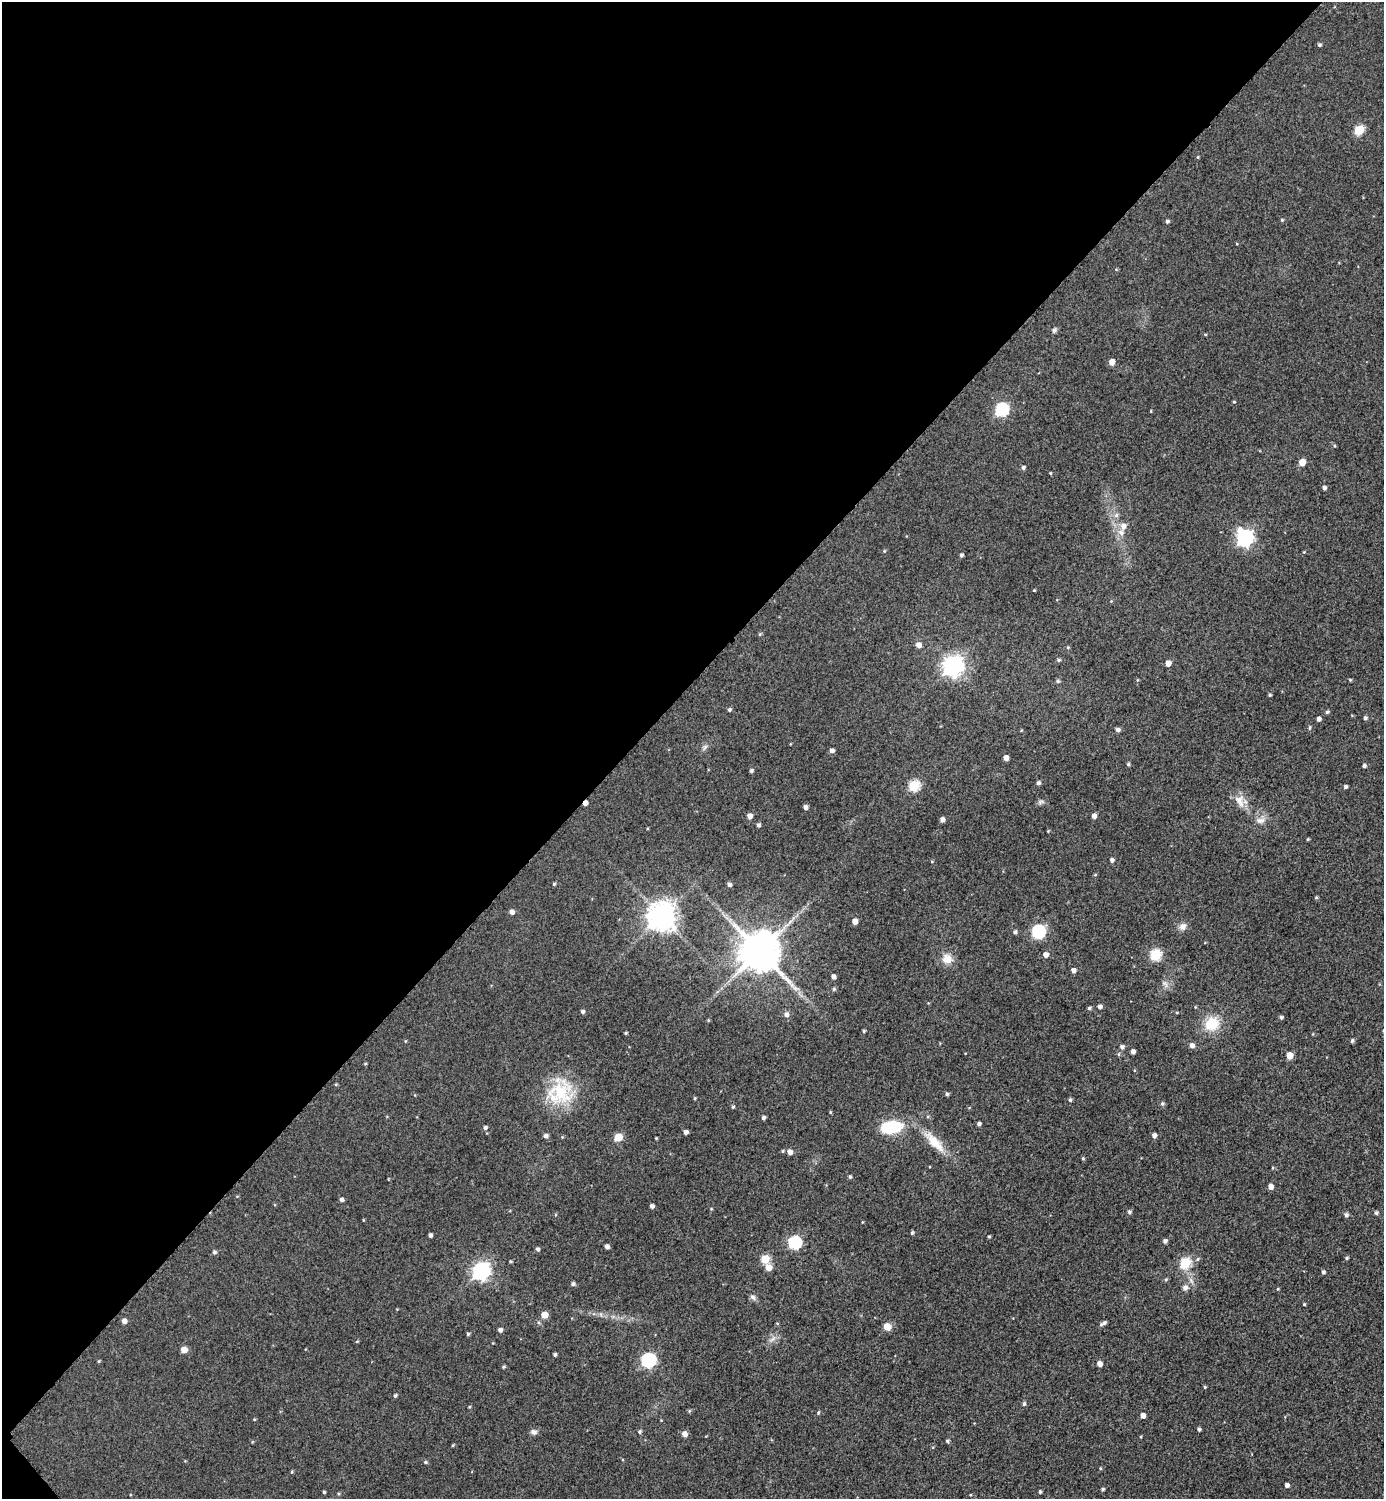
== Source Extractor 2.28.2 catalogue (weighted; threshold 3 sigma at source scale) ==
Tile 5 of 4 x 4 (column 1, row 2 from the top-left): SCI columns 308-1689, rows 3004-4500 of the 5997 x 5997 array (HDU 1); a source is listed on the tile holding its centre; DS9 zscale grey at full resolution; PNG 1386 x 1501 px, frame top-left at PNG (2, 2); no overlay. Shown black and unused: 46% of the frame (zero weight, under 2 of 3 exposures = <1% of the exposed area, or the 3 px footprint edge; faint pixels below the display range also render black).
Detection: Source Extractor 2.28.2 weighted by HDU 2 'WHT'; one run over the whole footprint, this tile lists its part. Background 0.0372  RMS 0.018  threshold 0.0792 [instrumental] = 3 sigma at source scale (4.5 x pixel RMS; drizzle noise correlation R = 1.50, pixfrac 1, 0.05/0.05 arcsec/px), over >= 5 px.
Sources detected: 192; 1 inside a brighter listed object's ellipse — not listed separately; the other 191 listed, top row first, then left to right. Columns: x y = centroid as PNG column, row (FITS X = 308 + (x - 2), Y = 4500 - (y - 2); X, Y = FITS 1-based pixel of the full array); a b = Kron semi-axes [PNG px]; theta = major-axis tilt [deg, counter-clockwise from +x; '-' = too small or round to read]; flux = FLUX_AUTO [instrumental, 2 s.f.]
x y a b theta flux
1319 45 4 4 - 3.2
1359 130 6 5 - 90
1198 157 4 3 - 1.6
1282 220 4 4 - 2
1167 221 5 4 - 3.7
1116 269 5 3 - 1.5
1054 330 8 5 70 3.7
1205 334 5 3 - 1.6
1112 362 5 5 - 15
1234 402 4 4 - 1.6
1002 409 7 6 - 230
1151 411 4 2 - 1.2
1334 446 5 3 - 1.7
1302 462 5 5 - 26
1023 467 5 4 - 4.3
1050 473 3 3 - 1.6
1324 488 4 4 - 4.7
1116 515 6 6 - 5.4
1121 533 9 9 - 11
1245 538 7 7 - 520
884 551 4 4 - 1.9
961 555 4 3 - 4.2
1034 590 3 3 - 1.5
1111 601 4 4 - 1.4
760 634 5 4 - 2.1
918 645 5 5 - 12
1068 647 5 4 - 2.3
1059 660 5 5 - 3.3
1168 663 5 4 - 15
953 666 8 7 - 1000
1137 680 4 3 - 1.2
1350 680 3 3 - 2.1
1058 681 6 4 13 3.1
1270 695 4 4 - 2.4
729 710 4 4 - 3.4
1327 712 5 4 - 3
1365 718 4 4 - 3.9
1319 719 4 4 - 6.9
1310 728 8 4 89 2.3
1118 730 5 4 - 5.3
705 747 10 5 49 5.1
832 751 5 4 - 7.4
1006 758 4 4 - 11
1128 764 4 4 - 2.7
1364 766 4 4 - 4.3
751 770 5 4 - 3.5
1038 783 5 4 - 4.7
914 786 6 5 - 120
1345 787 4 4 - 3.8
1240 801 20 12 -71 21
1041 802 10 6 14 4.8
585 803 4 3 - 9.9
805 807 4 4 - 6.9
749 816 5 5 - 11
1094 816 5 4 - 9.1
942 820 4 4 - 8.2
1261 820 14 9 20 13
758 825 4 4 - 4.1
1048 831 4 3 - 1.4
1308 839 4 3 - 1.8
1112 860 5 4 - 5.2
932 861 5 3 - 1.5
1095 875 5 3 - 1.6
554 884 4 4 - 2.4
729 884 4 4 - 6
1316 897 5 4 - 2.2
512 912 5 5 - 7.8
661 916 9 9 - 2500
855 921 5 4 - 15
1183 926 10 8 40 11
1015 932 5 5 - 4.3
1038 932 6 6 - 240
759 951 12 11 - 6500
1045 955 5 5 - 11
1155 955 6 6 - 130
947 959 14 13 - 20
1073 970 5 4 - 7.9
833 976 4 4 - 6.8
1165 984 12 7 -56 7.6
834 989 6 4 15 3.2
800 994 15 4 -52 7.5
1100 1007 4 4 - 5.3
1195 1007 4 3 - 1.3
1089 1008 5 4 - 3.2
582 1011 4 4 - 4.5
1177 1013 4 3 - 1.8
786 1014 6 6 - 7.9
1281 1017 4 4 - 3.6
708 1020 4 3 - 1.5
1212 1024 16 15 - 50
864 1031 4 3 - 2.6
626 1033 3 3 - 2.2
405 1041 4 4 - 1.7
1352 1041 5 4 - 3.4
1192 1045 5 5 - 7.6
1122 1047 6 5 - 5.6
1133 1052 4 4 - 6.8
1119 1054 6 4 89 2.4
1290 1055 5 5 - 27
365 1064 4 4 - 1.6
336 1084 4 4 - 1.7
560 1092 35 31 47 100
947 1094 4 4 - 3.5
695 1098 4 4 - 1.8
1070 1100 5 4 - 3.3
1162 1103 6 5 - 3.5
733 1107 5 4 - 2.6
830 1112 4 3 - 2
763 1118 4 4 - 4.8
979 1124 4 3 - 4.5
485 1127 5 4 - 4
891 1127 18 10 9 100
686 1132 4 4 - 6
1154 1135 5 4 - 7.2
546 1136 5 4 - 6.4
618 1137 5 5 - 46
656 1138 3 2 - 1.4
934 1142 38 12 -47 43
783 1151 5 4 - 2.3
790 1152 5 5 - 11
1083 1158 5 4 - 2.3
850 1177 5 4 - 2.9
1271 1186 5 5 - 9.3
341 1199 5 4 - 5.1
652 1206 4 4 - 5.1
711 1209 4 4 - 1.5
1129 1212 5 5 - 3.4
1376 1213 5 4 - 3.7
1346 1215 5 5 - 4.5
363 1220 4 3 - 1.3
912 1233 4 3 - 2.9
430 1235 4 4 - 4.8
989 1236 4 3 - 2
1165 1241 4 4 - 5.3
794 1243 6 6 - 210
607 1247 4 4 - 7.3
538 1249 5 4 - 4
214 1252 5 5 - 3.4
1346 1258 5 4 - 2.5
765 1259 5 5 - 57
1198 1259 6 5 - 3
510 1261 4 3 - 2
1185 1263 6 6 - 120
768 1267 5 5 - 22
481 1271 7 7 - 610
1323 1272 4 4 - 3.8
1166 1279 6 4 2 2.1
573 1284 5 5 - 4.2
1185 1288 7 6 - 7.6
1278 1289 4 3 - 1.7
753 1297 9 6 -40 5.6
1304 1304 3 3 - 1.9
544 1315 5 5 - 23
601 1315 8 4 -89 3.2
124 1321 5 5 - 8.2
1103 1323 9 4 31 5.2
887 1327 5 5 - 34
500 1330 5 4 - 6.2
468 1334 4 3 - 2.9
772 1339 12 6 38 8.7
357 1341 5 3 - 1.6
184 1350 5 5 - 18
555 1355 3 3 - 3.5
648 1360 6 6 - 320
99 1361 4 3 - 1.7
1099 1364 5 5 - 10
504 1367 5 4 - 2.4
1205 1387 4 3 - 1.9
395 1396 5 4 - 3.1
1024 1404 5 5 - 3.6
469 1407 4 3 - 1.5
689 1411 5 5 - 2.2
818 1412 5 4 - 2.2
1143 1415 5 4 - 11
254 1419 4 4 - 1.6
1199 1429 4 4 - 3.4
640 1431 5 5 - 3
534 1432 9 7 -10 6.3
684 1434 5 5 - 12
1141 1437 4 3 - 1.3
947 1441 4 4 - 2.8
252 1442 5 4 - 1.5
453 1445 4 3 - 1.9
425 1462 5 4 - 2.8
1100 1468 5 3 - 1.5
292 1472 5 4 - 2
1287 1485 4 4 - 6.9
1103 1489 4 4 - 2.8
324 1492 3 3 - 2.1
1040 1492 4 3 - 2.6
338 1494 5 4 - 2.2
Overlapping masked pixels (flux is a lower limit): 1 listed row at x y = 585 803